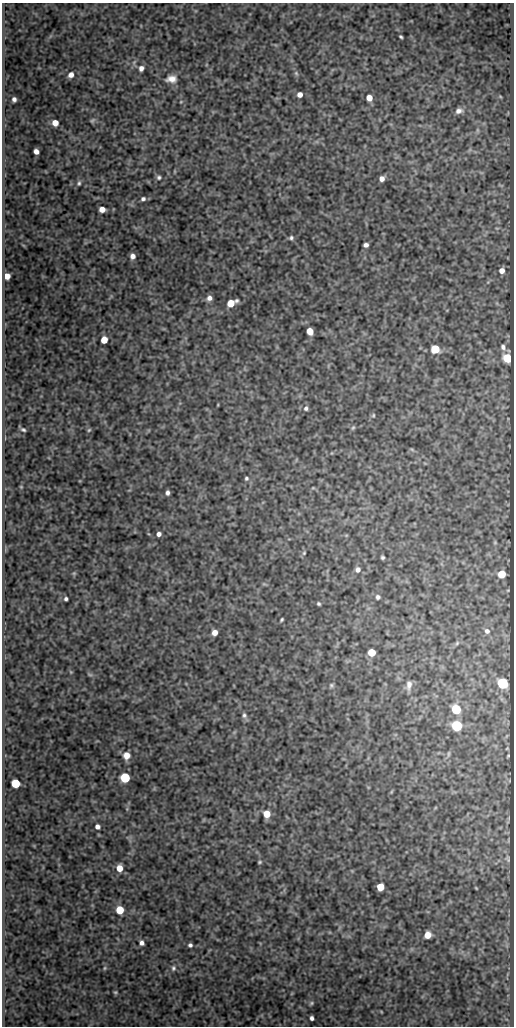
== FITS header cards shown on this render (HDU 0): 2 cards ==
NAXIS1  =                  512
NAXIS2  =                 1024

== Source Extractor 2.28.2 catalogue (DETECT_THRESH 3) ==
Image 512 x 1024 px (HDU 0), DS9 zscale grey, 1 PNG px = 1 image px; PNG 516 x 1028 px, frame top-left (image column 1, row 1024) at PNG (2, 3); no overlay
Background 102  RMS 0.53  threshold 1.58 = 3 sigma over >= 5 px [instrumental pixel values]
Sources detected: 81; all 81 listed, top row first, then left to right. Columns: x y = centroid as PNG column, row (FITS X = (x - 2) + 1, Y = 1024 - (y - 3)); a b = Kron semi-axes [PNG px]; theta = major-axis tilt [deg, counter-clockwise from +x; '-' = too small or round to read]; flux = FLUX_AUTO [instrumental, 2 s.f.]
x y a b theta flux
401 37 4 3 - 49
141 68 6 5 - 140
296 73 6 5 - 62
71 75 7 6 - 190
171 79 13 8 3 260
300 95 5 5 - 200
500 96 6 3 -20 38
369 98 6 5 - 340
14 99 5 4 - 110
459 111 9 7 19 170
92 120 7 6 - 70
55 123 6 5 - 340
477 130 7 4 -71 54
36 151 5 4 - 210
159 177 6 5 - 75
382 179 5 5 - 180
79 183 7 5 66 75
143 199 6 5 - 86
102 209 5 5 - 300
291 238 5 5 - 73
366 245 5 4 - 120
132 256 6 5 - 180
502 271 6 6 - 200
7 276 5 5 - 310
209 298 6 6 - 160
231 303 8 5 26 690
310 331 6 5 - 450
104 340 5 5 - 500
503 347 8 6 -62 110
435 349 6 5 - 1200
507 358 6 5 - 1400
306 408 7 6 - 88
373 415 6 4 69 43
353 428 6 5 - 52
23 430 5 3 - 65
89 430 6 4 45 49
246 478 5 5 - 60
21 487 4 3 - 31
167 493 4 4 - 100
159 534 4 4 - 140
304 553 5 4 - 41
382 557 4 3 - 56
358 570 6 6 - 130
74 573 6 4 44 48
502 574 5 5 - 770
378 597 6 5 - 78
66 599 4 3 - 72
319 604 4 3 - 50
282 620 4 3 - 46
487 631 6 6 - 110
215 633 5 5 - 260
457 643 7 4 46 67
372 652 5 5 - 820
71 672 6 3 -71 38
90 675 7 4 -19 49
503 683 6 6 - 3100
331 685 6 5 - 58
409 685 11 6 81 170
456 709 6 5 - 1800
244 715 7 6 - 98
457 726 6 6 - 2500
449 754 8 4 81 54
126 756 8 7 - 300
125 778 6 6 - 2400
15 783 6 5 - 1500
391 792 6 3 71 33
267 814 6 6 - 520
97 827 5 5 - 130
260 862 4 3 - 43
119 868 6 5 - 400
380 887 5 5 - 720
476 888 3 2 - 27
120 910 6 5 - 850
428 935 6 5 - 440
142 943 6 5 - 130
190 945 4 4 - 78
105 968 5 5 - 46
173 968 7 6 - 86
115 992 5 4 - 44
311 1003 6 5 - 51
312 1018 4 4 - 95